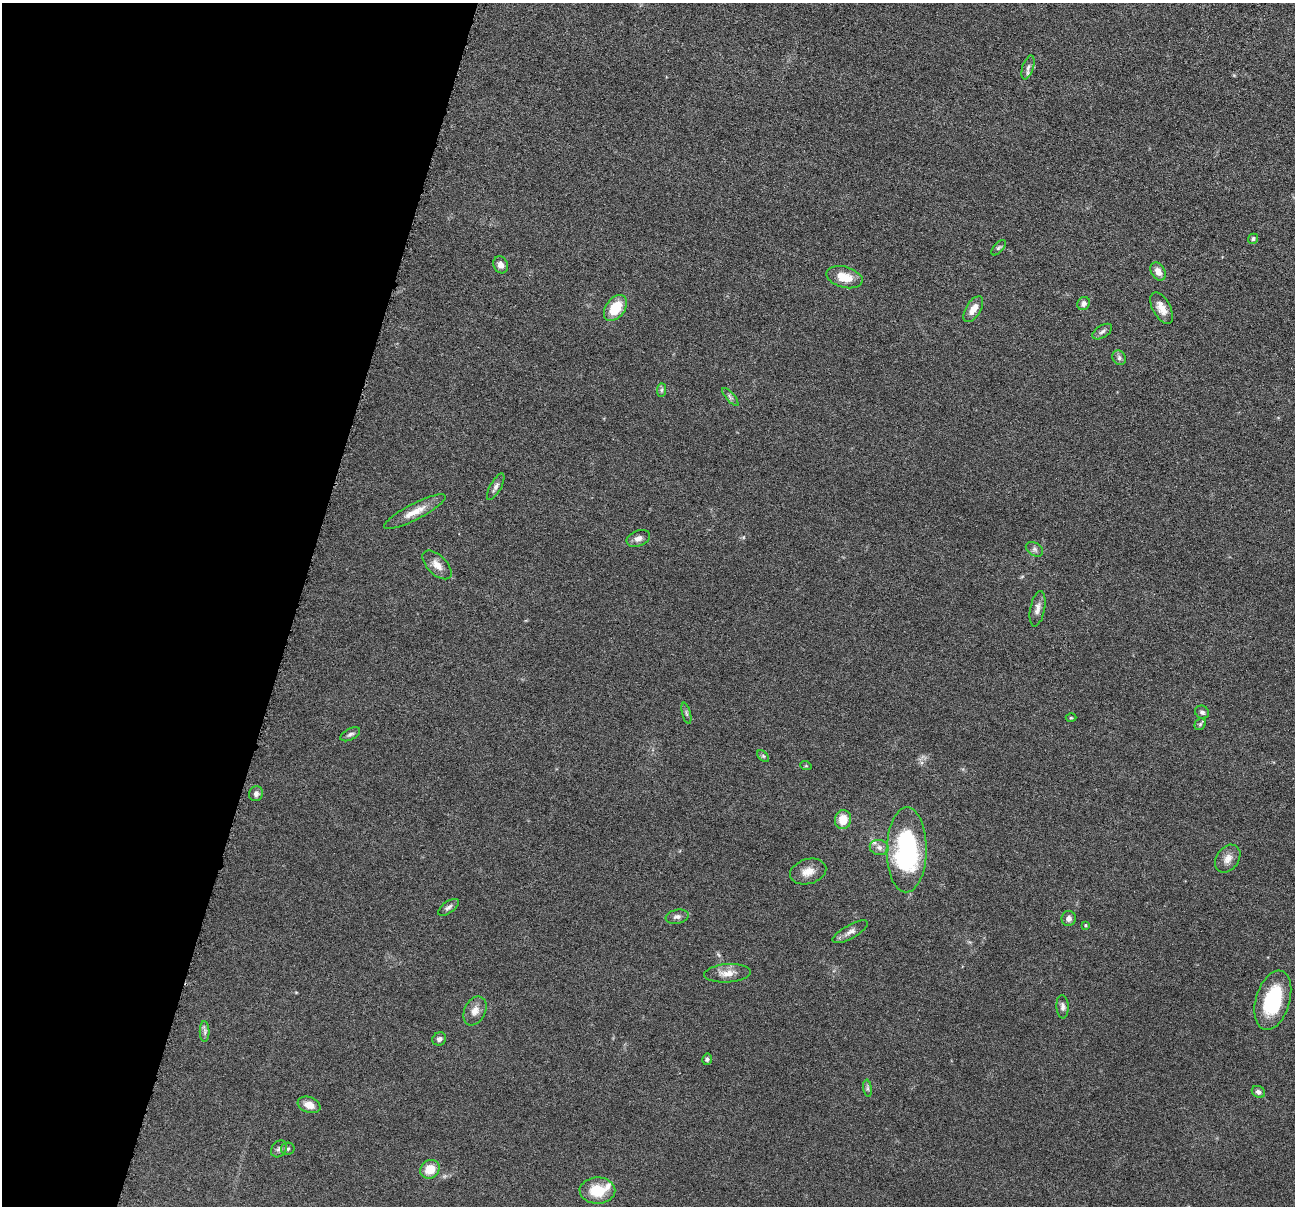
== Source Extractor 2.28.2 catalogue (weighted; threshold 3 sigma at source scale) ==
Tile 9 of 4 x 4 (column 1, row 3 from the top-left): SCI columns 6-1298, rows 1459-2662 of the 5183 x 5199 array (HDU 1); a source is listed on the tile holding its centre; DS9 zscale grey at full resolution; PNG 1297 x 1208 px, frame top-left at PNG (2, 3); each listed source drawn as its Kron ellipse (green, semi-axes under 4 px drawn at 4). Shown black and unused: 23% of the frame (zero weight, under 4 of 8 exposures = <1% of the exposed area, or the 3 px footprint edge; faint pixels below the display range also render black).
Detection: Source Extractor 2.28.2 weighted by HDU 2 'WHT'; one run over the whole footprint, this tile lists its part. Background 0.0372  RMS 0.0038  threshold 0.0156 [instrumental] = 3 sigma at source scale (4.09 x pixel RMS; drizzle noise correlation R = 1.36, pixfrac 0.8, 0.05/0.05 arcsec/px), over >= 5 px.
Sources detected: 54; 2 inside a brighter listed object's ellipse — not listed separately; the other 52 listed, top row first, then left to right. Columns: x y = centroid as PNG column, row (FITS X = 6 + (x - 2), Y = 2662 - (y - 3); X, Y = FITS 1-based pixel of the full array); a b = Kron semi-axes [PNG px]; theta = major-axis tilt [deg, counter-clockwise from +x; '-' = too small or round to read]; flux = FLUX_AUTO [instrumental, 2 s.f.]
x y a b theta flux
1028 67 12 5 72 1.3
1253 239 5 5 - 0.72
998 248 9 5 48 0.71
501 265 9 7 -64 2
1158 271 10 6 -60 2.5
844 277 18 10 -15 6.3
1084 303 7 6 - 1.4
615 308 14 9 53 9
1162 308 17 8 -61 3.7
973 309 14 7 58 3.6
1102 332 11 6 32 1.1
1119 358 7 6 - 1
661 390 7 4 89 0.73
730 397 11 4 -48 0.91
496 487 15 5 61 1.4
415 512 34 8 27 5.2
638 538 12 7 22 1.8
1034 549 9 6 -30 1.1
437 565 18 9 -45 3.3
1037 609 18 7 79 2.2
1202 712 7 6 - 0.98
686 713 11 3 -75 0.72
1071 718 5 3 - 0.33
1200 724 6 5 - 0.59
350 734 11 5 28 1
763 756 7 4 -44 0.6
806 766 6 3 -18 0.35
256 794 8 7 - 1.4
843 820 9 8 - 5.5
879 847 9 7 -12 1.7
907 850 42 20 89 50
1228 859 15 11 53 2.9
808 872 18 12 16 4
448 907 12 6 35 1.2
677 917 12 7 11 1.4
1069 918 7 7 - 1.4
1085 925 3 3 - 0.39
850 932 20 7 29 2.1
727 973 23 9 4 3.9
1273 1000 30 17 73 23
1062 1007 12 6 -87 1.3
475 1011 15 10 64 3.1
205 1032 10 5 -89 1.1
439 1039 7 6 - 1.2
707 1059 6 5 - 0.72
868 1088 8 4 -82 0.75
1258 1092 7 5 -35 1
309 1105 12 8 -19 3.5
279 1149 9 7 51 1.1
288 1149 7 6 - 0.72
430 1169 10 9 - 5.5
597 1190 18 13 1 9.2